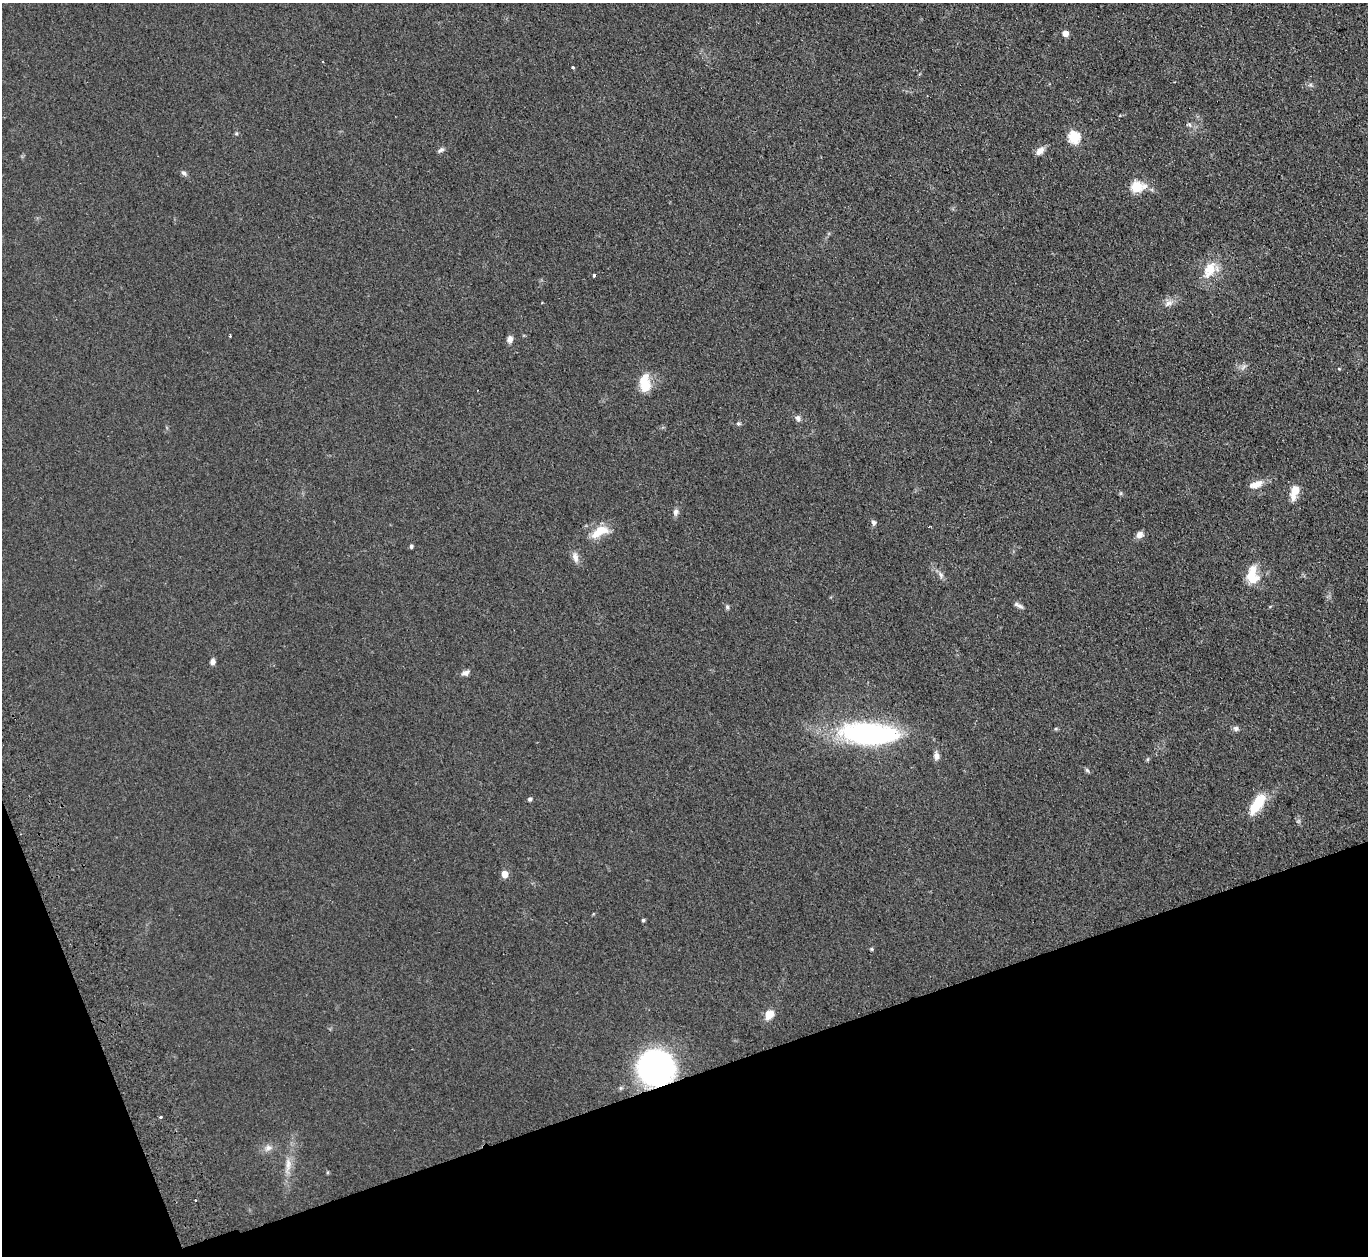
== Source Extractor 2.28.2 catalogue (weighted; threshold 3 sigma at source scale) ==
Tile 14 of 4 x 4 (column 2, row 4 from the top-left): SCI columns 1422-2787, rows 177-1430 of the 5574 x 5496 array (HDU 1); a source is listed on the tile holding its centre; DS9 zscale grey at full resolution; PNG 1370 x 1258 px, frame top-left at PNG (2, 3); no overlay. Shown black and unused: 17% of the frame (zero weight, under 2 of 3 exposures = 3% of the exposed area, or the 3 px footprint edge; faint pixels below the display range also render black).
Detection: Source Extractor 2.28.2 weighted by HDU 2 'WHT'; one run over the whole footprint, this tile lists its part. Background 0.0465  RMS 0.0085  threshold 0.038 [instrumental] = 3 sigma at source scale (4.5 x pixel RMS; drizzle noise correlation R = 1.50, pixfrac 1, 0.05/0.05 arcsec/px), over >= 5 px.
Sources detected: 48; all 48 listed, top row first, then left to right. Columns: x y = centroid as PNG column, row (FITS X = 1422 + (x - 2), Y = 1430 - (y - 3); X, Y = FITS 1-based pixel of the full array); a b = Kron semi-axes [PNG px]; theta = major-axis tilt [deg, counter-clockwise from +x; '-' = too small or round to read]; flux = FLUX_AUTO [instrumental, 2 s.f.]
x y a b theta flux
1065 33 5 4 - 8.6
573 68 3 3 - 2.6
1189 125 7 6 - 2
1074 137 6 6 - 73
441 150 10 5 31 2.2
1040 151 12 7 42 5.6
184 173 8 5 -37 2.2
1136 187 7 6 - 62
1210 269 20 13 61 19
594 275 3 3 - 3.2
541 303 3 2 - 0.64
1168 303 13 7 27 5.1
230 336 3 3 - 1.1
510 339 8 6 85 3.9
1243 367 8 4 53 2.3
1339 369 4 4 - 0.69
645 383 20 12 -87 19
798 418 8 7 - 2.8
738 423 6 6 - 1.6
1256 484 17 9 20 8.9
1294 492 15 7 74 15
676 512 10 6 83 3
874 522 8 6 -79 2.3
599 532 25 11 28 16
1139 535 9 8 - 4.7
411 546 4 4 - 1.9
575 557 15 8 -77 5
941 575 9 6 -62 2.9
1252 575 22 13 -88 19
1018 605 14 5 -28 3
727 607 6 5 - 1.5
212 662 6 5 - 3.7
465 673 10 7 12 3.3
1236 728 7 6 - 2.6
869 734 47 17 -4 210
936 756 9 6 -88 4.3
1087 770 8 4 -54 1.3
530 799 4 4 - 2
1257 804 27 11 57 25
505 874 6 5 - 10
643 920 4 3 - 1.3
871 949 4 4 - 0.91
769 1014 12 8 56 8.8
655 1067 33 31 -41 210
160 1117 3 3 - 2
268 1148 10 8 15 4.4
288 1165 22 7 88 8.5
195 1200 3 2 - 1.5
Overlapping masked pixels (flux is a lower limit): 1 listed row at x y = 655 1067